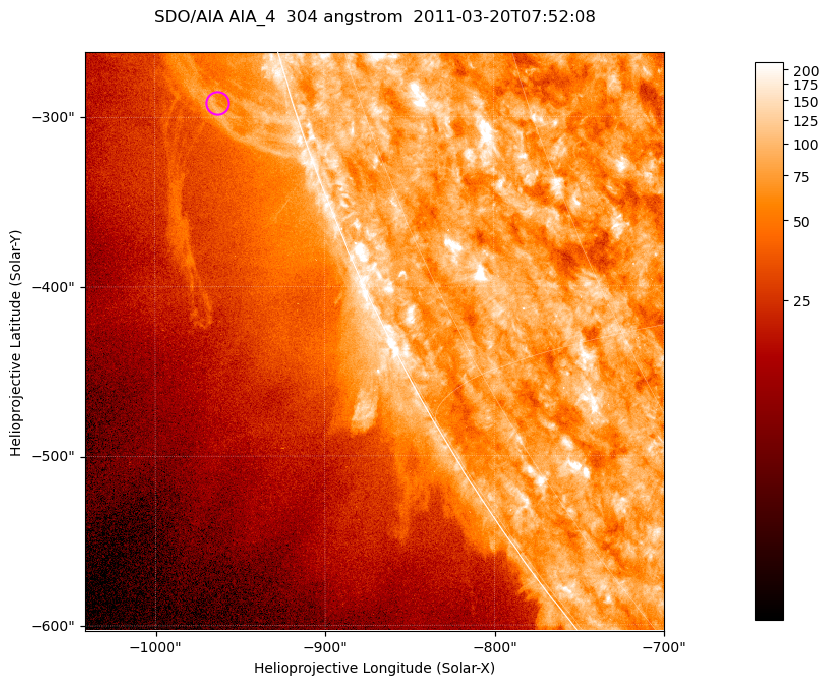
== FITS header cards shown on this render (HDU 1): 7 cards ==
TELESCOP= 'SDO/AIA '           / For AIA: SDO/AIA
INSTRUME= 'AIA_4   '           / For AIA: AIA_ATA1, AIA_ATA2, AIA_ATA3 or AIA_AT
WAVELNTH=                  304 / [angstrom] Wavelength
WAVEUNIT= 'angstrom'           / Wavelength unit: angstrom
DATE-OBS= '2011-03-20T07:52:08.123' / [ISO] Date when observation started; ISO 8
CTYPE1  = 'HPLN-TAN'           / CTYPE1; Typically HPLN
CTYPE2  = 'HPLT-TAN'           / CTYPE2; Typically HPLT

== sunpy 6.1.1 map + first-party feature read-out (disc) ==
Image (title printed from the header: SDO/AIA AIA_4  304 angstrom  2011-03-20T07:52:08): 569 x 569 px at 0.6 arcsec/px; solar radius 964 arcsec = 1605 px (partial field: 1.8% of the solar disc is inside the frame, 45% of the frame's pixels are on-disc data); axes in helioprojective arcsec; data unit not stated in the header (colour bar unlabelled)
Orientation: roll -0.132 deg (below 1 deg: not rotated)
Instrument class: DISC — disc imager (sunpy class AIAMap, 304 A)
Bright regions (active regions / flare kernels): reference = the on-disc median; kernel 5 px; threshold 5 sigma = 121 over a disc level ~78.4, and >= 1.15x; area >= 323 px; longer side >= 7 px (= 4.2 arcsec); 0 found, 0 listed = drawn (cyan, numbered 1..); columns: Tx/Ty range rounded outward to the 2 arcsec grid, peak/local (2 s.f.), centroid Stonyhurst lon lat
Off-limb structures (1.02-1.3 R_sun): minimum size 161 px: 3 found; the strongest spans PA ~105..110 deg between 1.02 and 1.07 R_sun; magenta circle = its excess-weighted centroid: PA ~105 deg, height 1.04 R_sun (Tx ~-962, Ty ~-292 arcsec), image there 1.7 x the reference